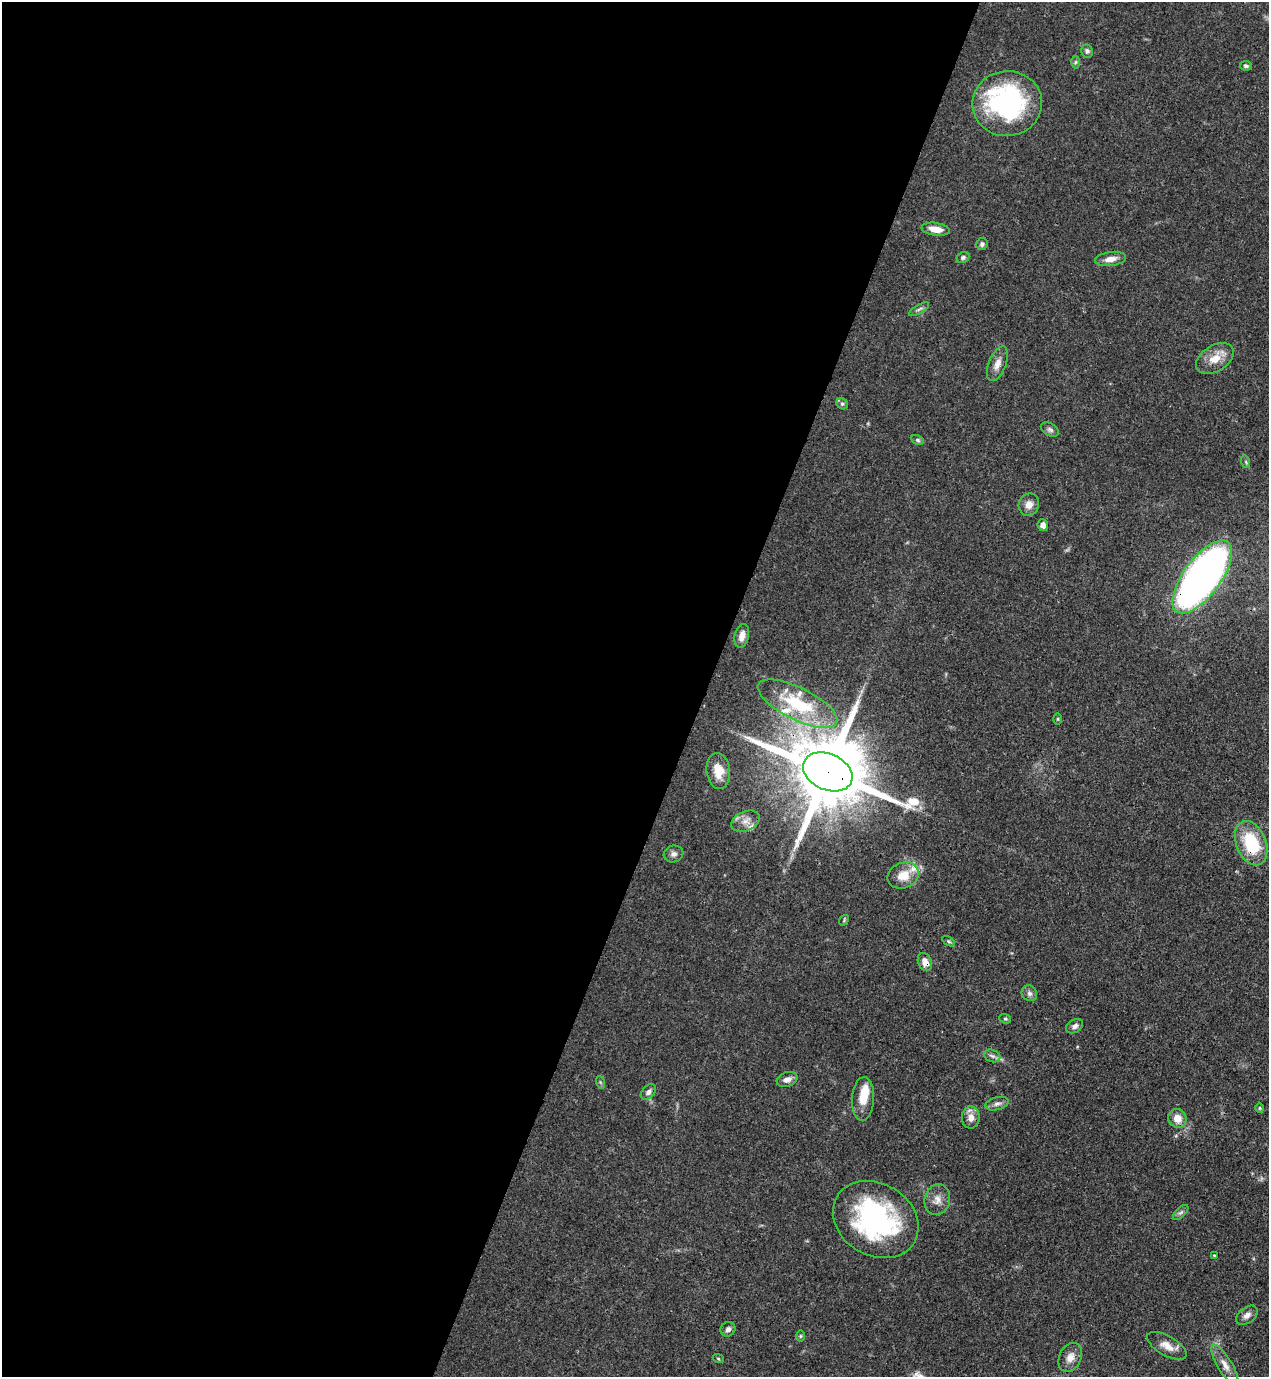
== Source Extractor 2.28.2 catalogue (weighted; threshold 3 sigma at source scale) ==
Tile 5 of 4 x 4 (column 1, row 2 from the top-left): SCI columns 222-1488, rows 2792-4166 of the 5643 x 5582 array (HDU 1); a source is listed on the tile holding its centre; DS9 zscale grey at full resolution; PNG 1271 x 1379 px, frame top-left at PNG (2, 2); each listed source drawn as its Kron ellipse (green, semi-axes under 4 px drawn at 4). Shown black and unused: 56% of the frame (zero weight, under 3 of 4 exposures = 7% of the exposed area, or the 3 px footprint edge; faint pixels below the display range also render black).
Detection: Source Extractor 2.28.2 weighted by HDU 2 'WHT'; one run over the whole footprint, this tile lists its part. Background 0.0656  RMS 0.0035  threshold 0.0157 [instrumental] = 3 sigma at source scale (4.5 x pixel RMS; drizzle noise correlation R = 1.50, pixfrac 1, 0.05/0.05 arcsec/px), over >= 5 px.
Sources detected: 58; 5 inside a brighter listed object's ellipse — not listed separately; the other 53 listed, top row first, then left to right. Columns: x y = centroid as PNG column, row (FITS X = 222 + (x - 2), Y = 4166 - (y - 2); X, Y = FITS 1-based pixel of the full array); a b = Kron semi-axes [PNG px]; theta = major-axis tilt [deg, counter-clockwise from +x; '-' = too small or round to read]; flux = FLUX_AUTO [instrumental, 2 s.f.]
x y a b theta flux
1087 51 7 6 - 0.84
1076 62 6 4 88 0.57
1246 66 6 4 -9 0.8
1007 104 35 32 6 57
936 229 14 6 -8 4
982 244 6 5 - 0.92
963 257 6 5 - 0.82
1110 259 16 7 8 2.9
919 309 11 3 30 0.82
1215 359 20 13 32 5.8
997 364 18 8 68 3.1
842 404 6 5 - 0.63
1050 430 10 6 -32 0.99
918 440 7 4 -28 0.57
1246 462 6 4 -72 0.51
1029 505 11 10 - 2.6
1043 525 6 5 - 2
1202 577 43 18 53 190
742 636 12 7 76 2.9
797 704 44 16 -26 22
1058 719 5 3 - 0.35
718 771 18 11 -84 5.3
828 772 26 18 -24 5000
746 821 15 9 22 3
1251 843 23 14 -68 19
674 854 10 8 17 1.5
903 875 16 12 23 5.8
844 920 6 4 51 0.44
948 941 7 4 -31 0.52
925 962 9 6 -64 2.7
1029 993 8 7 - 1.2
1005 1019 6 4 -20 0.55
1075 1026 9 6 31 1.4
992 1056 8 6 -21 1.1
787 1079 11 7 20 2.2
600 1082 6 4 -71 0.47
648 1092 9 6 45 1.4
863 1099 22 11 86 6
997 1104 12 6 14 1.4
1260 1108 4 4 - 0.39
971 1118 11 9 -88 2.9
1177 1118 9 9 - 3.8
937 1200 15 12 74 3.4
1181 1212 9 5 44 0.81
876 1220 45 36 -31 63
1214 1255 3 3 - 0.31
1247 1315 12 7 36 2
728 1329 7 7 - 1.3
800 1336 6 4 89 0.46
1167 1346 22 9 -30 3.8
1070 1357 15 11 64 2.9
718 1358 5 3 - 0.35
1225 1365 23 7 -59 3.2
Overlapping masked pixels (flux is a lower limit): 4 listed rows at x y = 1202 577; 828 772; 1251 843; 925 962